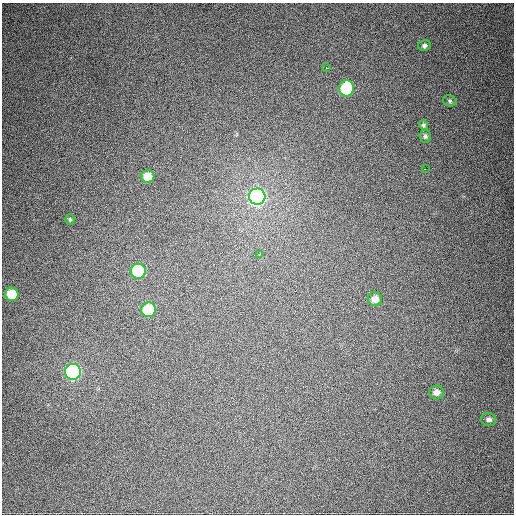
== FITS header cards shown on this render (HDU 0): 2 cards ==
NAXIS1  =                  512
NAXIS2  =                  512

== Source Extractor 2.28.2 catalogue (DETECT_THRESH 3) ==
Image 512 x 512 px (HDU 0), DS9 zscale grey, 1 PNG px = 1 image px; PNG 516 x 516 px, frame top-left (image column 1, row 512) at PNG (2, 3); each listed source drawn as its Kron ellipse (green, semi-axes under 4 px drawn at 4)
Background 745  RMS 20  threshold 60.7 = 3 sigma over >= 5 px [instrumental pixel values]
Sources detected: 18; all 18 listed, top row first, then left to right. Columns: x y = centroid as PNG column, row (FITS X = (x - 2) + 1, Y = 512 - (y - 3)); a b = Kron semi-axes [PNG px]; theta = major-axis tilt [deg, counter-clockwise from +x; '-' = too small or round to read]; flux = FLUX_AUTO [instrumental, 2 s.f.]
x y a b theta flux
424 45 6 5 - 3100
327 68 3 2 - 4800
347 88 8 7 - 84000
450 101 7 5 -16 2500
423 125 5 4 - 2400
425 136 6 5 - 2900
425 169 2 2 - 15000
148 176 7 6 - 19000
257 197 8 8 - 550000
70 219 5 4 - 1900
260 254 4 3 - 4000
138 271 7 7 - 120000
12 294 7 6 - 35000
375 299 7 7 - 10000
149 310 7 7 - 72000
73 372 8 8 - 330000
436 392 7 7 - 7100
489 420 7 6 - 4800